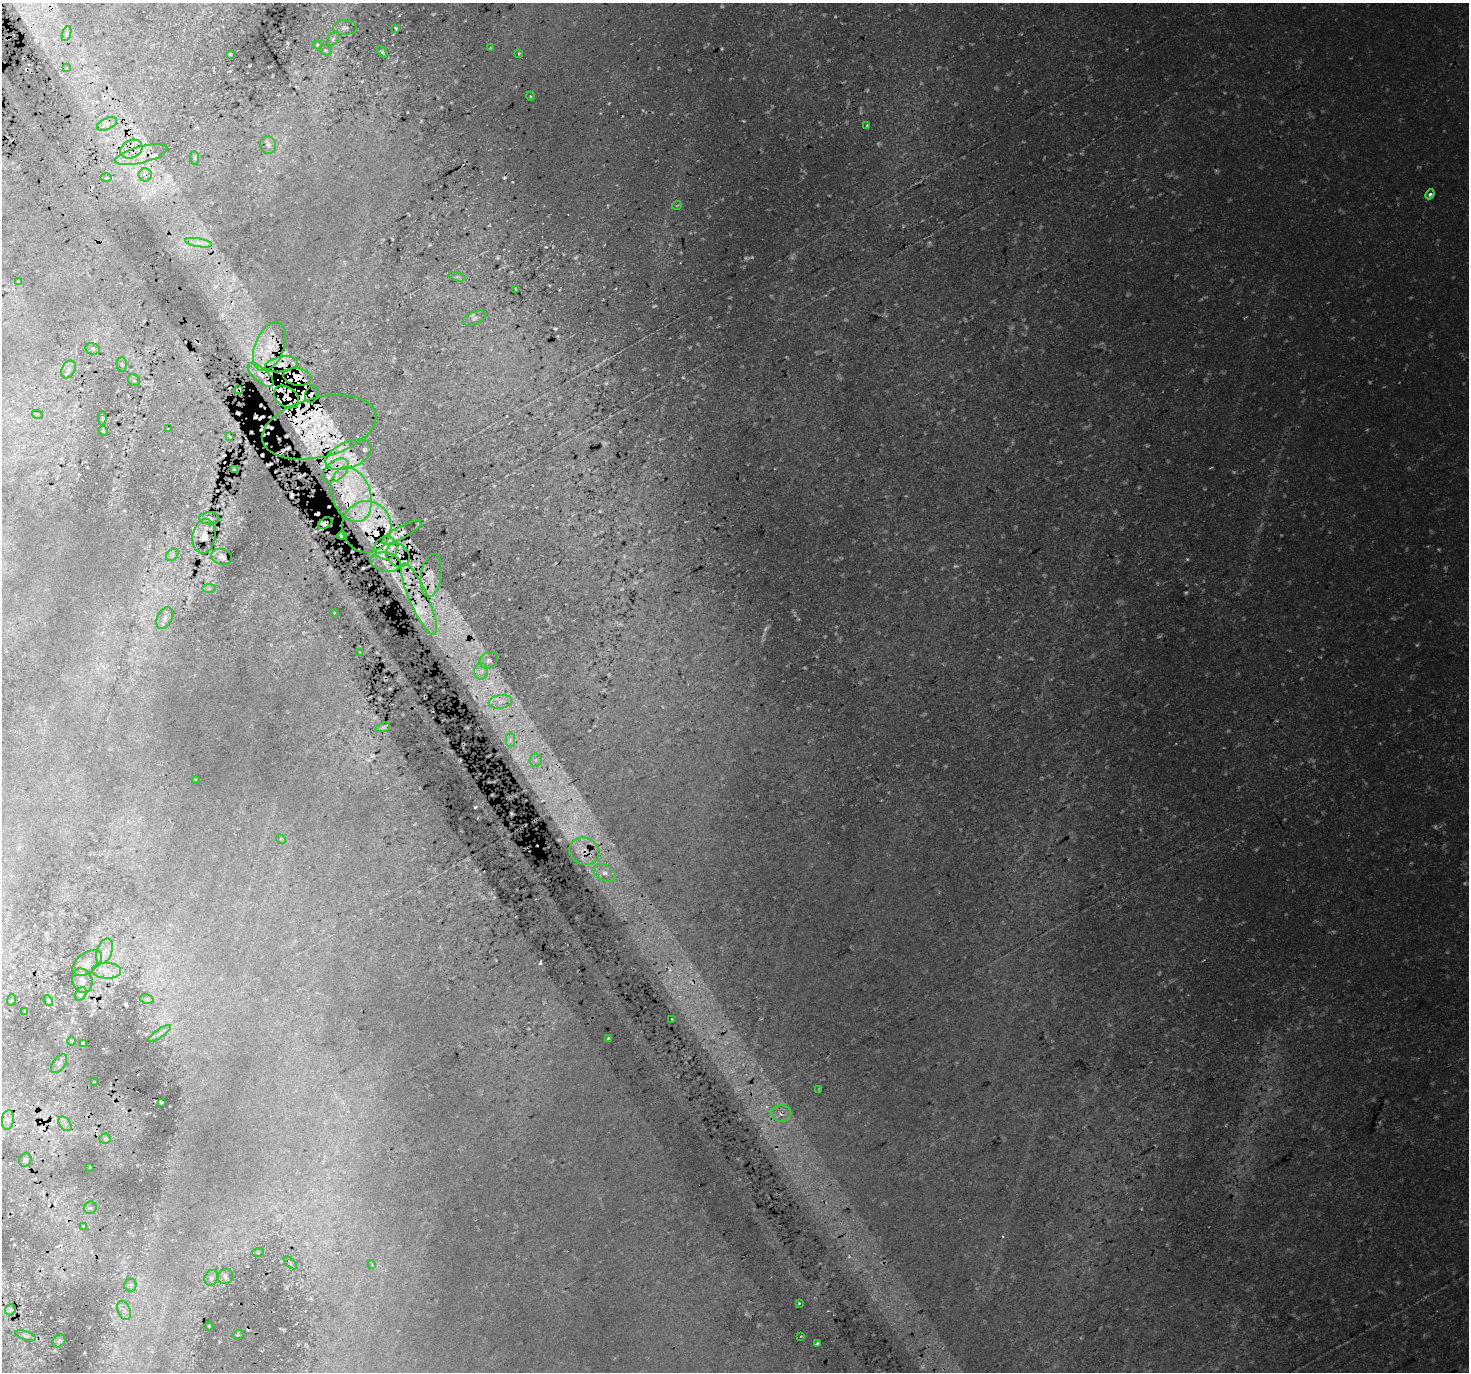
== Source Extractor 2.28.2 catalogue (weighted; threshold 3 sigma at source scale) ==
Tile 11 of 4 x 4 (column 3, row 3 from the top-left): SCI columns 2974-4440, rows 1569-2938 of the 5943 x 5816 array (HDU 1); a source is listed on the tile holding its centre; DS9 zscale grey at full resolution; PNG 1471 x 1374 px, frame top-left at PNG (2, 3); each listed source drawn as its Kron ellipse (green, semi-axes under 4 px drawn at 4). Shown black and unused: <1% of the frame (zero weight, under 2 of 3 exposures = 3% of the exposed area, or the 3 px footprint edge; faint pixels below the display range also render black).
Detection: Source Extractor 2.28.2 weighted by HDU 2 'WHT'; one run over the whole footprint, this tile lists its part. Background 0.0633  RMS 0.015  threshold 0.0661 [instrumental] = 3 sigma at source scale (4.5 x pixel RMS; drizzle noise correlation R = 1.50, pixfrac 1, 0.0396/0.0396 arcsec/px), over >= 5 px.
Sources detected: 240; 57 too faint to see at this stretch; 41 cosmic-ray / hot-pixel residue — neither listed nor drawn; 26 inside a brighter listed object's ellipse — not listed separately; the other 116 listed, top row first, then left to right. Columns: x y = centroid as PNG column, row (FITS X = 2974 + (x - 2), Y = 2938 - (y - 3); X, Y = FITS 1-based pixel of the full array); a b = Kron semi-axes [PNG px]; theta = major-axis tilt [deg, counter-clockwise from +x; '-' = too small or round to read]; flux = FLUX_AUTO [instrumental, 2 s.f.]
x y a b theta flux
345 28 12 7 -1 6.9
396 28 4 3 - 2
66 34 8 3 71 3.8
333 39 8 5 54 4.2
317 45 4 3 - 2
490 48 3 3 - 1.4
326 50 7 5 -21 2.6
382 52 7 4 -49 2.3
519 53 3 3 - 1.4
230 54 3 3 - 1.4
67 68 4 4 - 4.5
530 96 4 3 - 1.6
107 124 11 5 25 7.4
867 125 4 3 - 2.1
268 145 9 8 - 4.9
131 149 11 9 28 28
141 155 27 8 15 28
195 158 7 4 -89 2.4
145 175 6 6 - 10
106 178 6 3 1 2.2
1430 194 5 4 - 5.2
677 205 5 3 - 1.4
199 243 14 4 -9 9
457 277 9 4 -13 3
18 282 3 2 - 1.4
516 289 3 2 - 1.5
475 318 12 6 24 5.3
269 347 25 14 68 45
93 349 7 5 -14 3.3
122 364 7 5 -89 2.9
281 364 17 7 9 21
69 369 9 6 60 6.2
261 375 16 7 -41 12
297 377 14 8 -9 22
134 380 6 5 - 2.9
239 390 3 3 - 2.5
312 394 9 6 73 5.7
286 397 14 10 -36 25
37 414 5 3 - 1
102 418 7 3 82 1.8
319 427 58 30 14 150
168 429 3 3 - 1
103 431 5 4 - 1.8
230 437 2 2 - 1.5
349 455 24 13 22 41
234 470 3 2 - 1.3
336 470 15 9 38 24
351 494 28 19 -71 91
209 518 10 6 1 4.5
325 523 8 5 32 4.3
367 527 26 24 -90 83
402 533 22 6 28 16
204 536 17 11 82 16
342 536 5 3 - 3.9
386 548 11 11 - 27
172 555 7 5 46 3.8
398 555 13 10 -49 28
222 557 10 8 -21 5.5
386 562 16 9 -11 21
431 575 22 10 82 25
209 588 7 4 1 3
419 599 38 9 -66 58
334 613 2 2 - 1.1
165 618 11 7 63 7.2
360 652 3 2 - 1.9
489 660 9 7 29 7.9
481 671 8 7 - 8.2
500 702 12 6 8 12
383 727 7 4 18 3
510 740 7 4 90 5.1
535 760 6 6 - 5.3
195 779 3 2 - 1.1
281 839 5 4 - 1.6
584 851 15 13 -24 29
605 873 12 7 -31 14
104 951 13 7 70 12
87 963 17 10 38 13
106 971 14 8 -3 13
82 981 12 10 -66 8.1
81 994 7 5 59 2.7
147 999 7 4 -14 2.5
11 1000 6 3 71 1.7
48 1001 5 3 - 1.8
25 1011 4 2 - 1.7
672 1019 3 3 - 8.1
160 1033 13 3 36 4.6
608 1039 3 3 - 12
72 1041 5 3 - 1.3
83 1043 4 3 - 2.9
59 1064 11 6 53 4.4
94 1082 2 2 - 0.87
819 1090 3 3 - 1.3
161 1102 4 3 - 2.1
781 1113 10 8 -2 11
8 1120 10 6 83 6.1
65 1124 8 5 -54 4.6
105 1139 5 5 - 2.6
25 1160 7 6 - 4.9
90 1167 3 2 - 1.8
90 1208 6 6 - 3.8
83 1226 4 3 - 1.7
258 1252 6 3 18 1.5
290 1263 8 3 -45 1.9
372 1264 4 3 - 1.6
225 1276 8 7 - 5
211 1278 8 6 65 4.3
130 1285 6 6 - 3.7
799 1303 3 3 - 8.8
10 1310 6 5 - 1.9
124 1311 10 6 -68 6
209 1326 4 3 - 1.2
238 1335 6 3 20 1.6
25 1336 10 4 -19 2.5
801 1336 3 2 - 1.1
59 1341 7 5 45 2.8
817 1343 4 3 - 5.7
Overlapping masked pixels (flux is a lower limit): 23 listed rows (the first 20) at x y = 131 149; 141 155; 145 175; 269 347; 281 364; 261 375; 297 377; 239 390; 312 394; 286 397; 319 427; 336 470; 351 494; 325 523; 367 527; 402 533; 342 536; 398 555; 222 557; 386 562
Unlisted compact peaks at least as high as the median listed source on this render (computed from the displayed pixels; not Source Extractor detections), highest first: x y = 284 1330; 433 14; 84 1353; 849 1256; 430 244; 805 668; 649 531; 1256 849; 137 1165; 572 831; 286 1287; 399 16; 147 1114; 496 960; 559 290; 473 564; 33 35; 817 205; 1204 960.